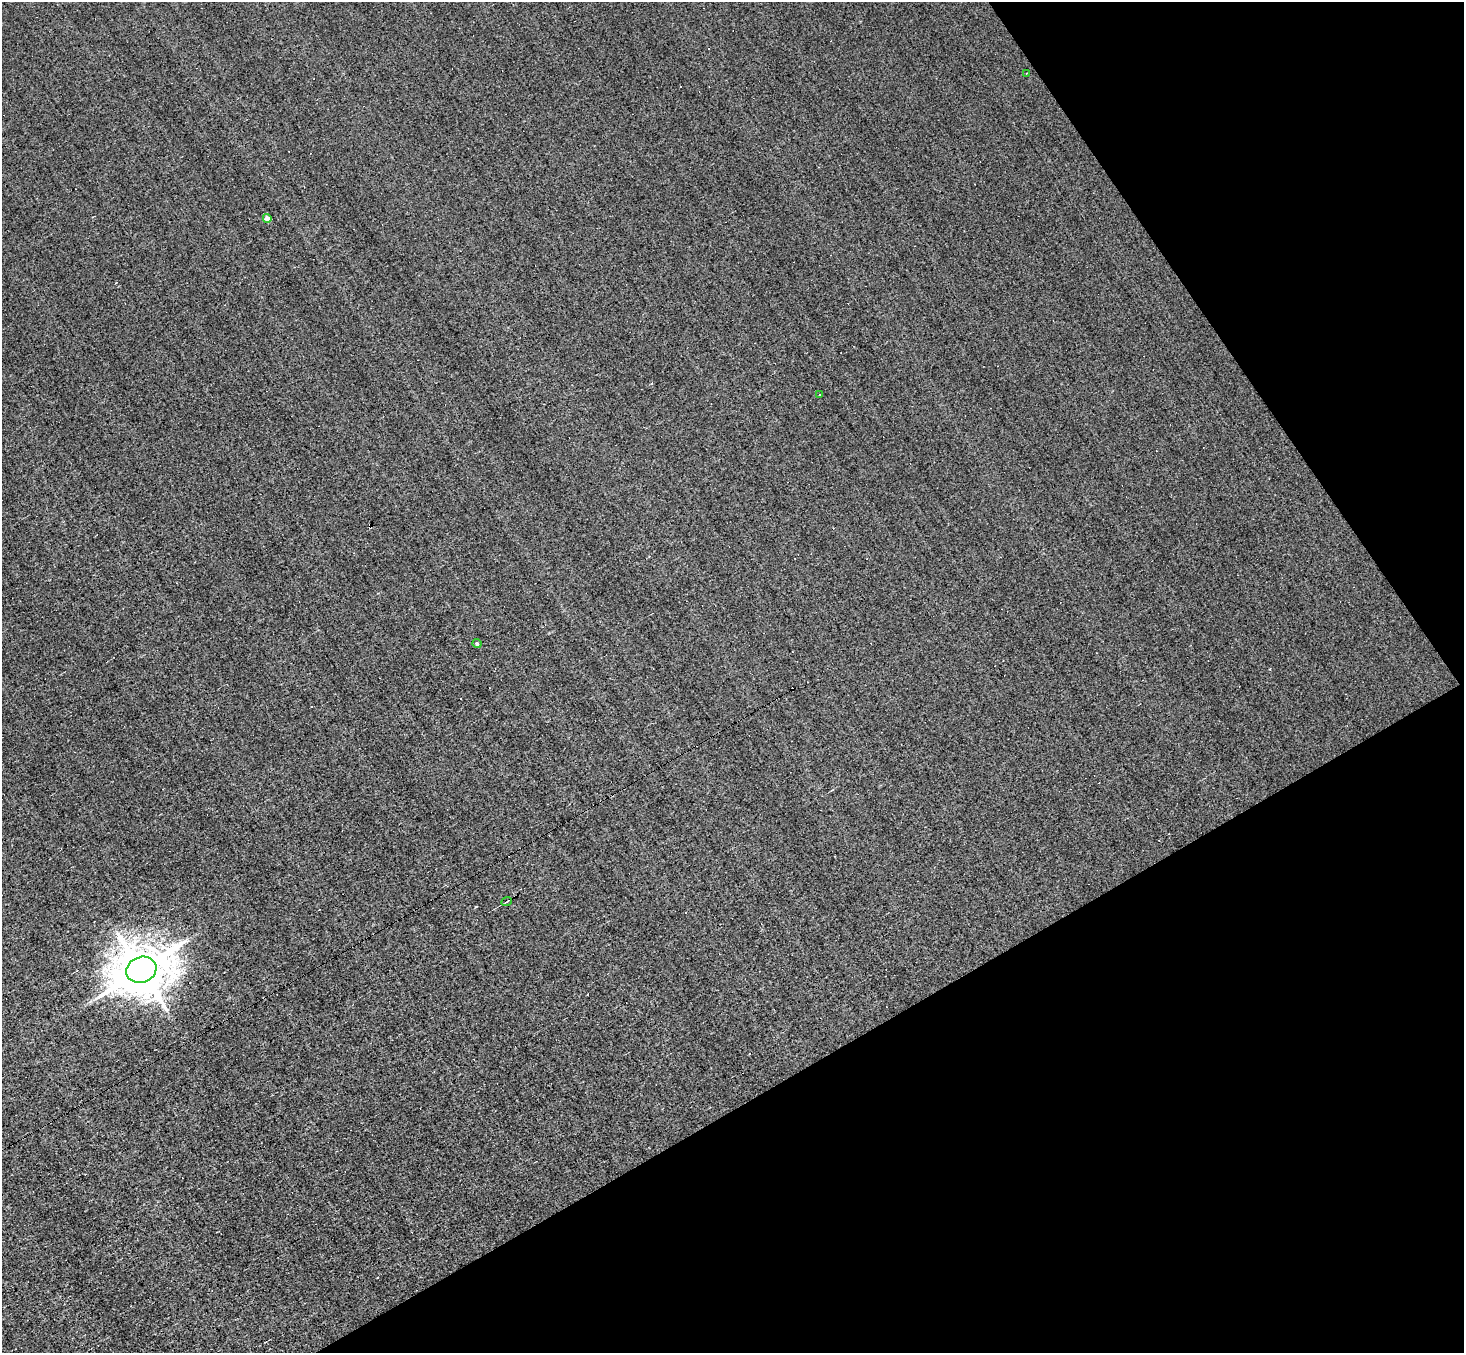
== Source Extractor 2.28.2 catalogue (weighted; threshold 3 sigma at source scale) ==
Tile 12 of 4 x 4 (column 4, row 3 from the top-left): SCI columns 4389-5850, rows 1637-2987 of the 5850 x 5835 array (HDU 1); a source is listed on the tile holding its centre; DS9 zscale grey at full resolution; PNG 1466 x 1355 px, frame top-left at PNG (2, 2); each listed source drawn as its Kron ellipse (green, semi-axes under 4 px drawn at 4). Shown black and unused: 28% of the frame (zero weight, under 3 of 5 exposures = <1% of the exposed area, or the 3 px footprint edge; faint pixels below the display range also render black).
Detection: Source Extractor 2.28.2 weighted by HDU 2 'WHT'; one run over the whole footprint, this tile lists its part. Background 0.00504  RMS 0.044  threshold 0.198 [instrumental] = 3 sigma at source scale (4.5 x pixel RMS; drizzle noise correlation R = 1.50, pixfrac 1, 0.05/0.05 arcsec/px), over >= 5 px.
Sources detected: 12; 6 cosmic-ray / hot-pixel residue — neither listed nor drawn; the other 6 listed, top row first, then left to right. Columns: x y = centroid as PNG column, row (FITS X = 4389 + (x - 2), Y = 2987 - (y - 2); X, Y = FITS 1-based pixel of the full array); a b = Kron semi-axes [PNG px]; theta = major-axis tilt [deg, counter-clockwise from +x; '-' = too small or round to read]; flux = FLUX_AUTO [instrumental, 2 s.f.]
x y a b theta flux
1026 73 3 2 - 3.6
267 218 4 4 - 27
820 394 3 3 - 45
477 644 4 4 - 8.6
507 902 5 2 - 3.9
141 970 15 12 20 25000